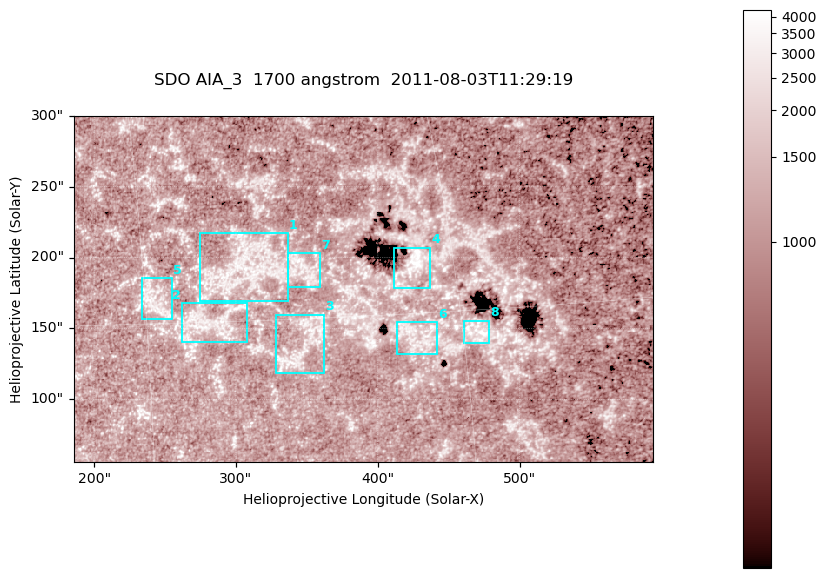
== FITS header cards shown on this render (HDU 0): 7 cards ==
TELESCOP= 'SDO     '           /
INSTRUME= 'AIA_3   '           /
WAVELNTH=                 1700 /
WAVEUNIT= 'angstrom'           /
DATE-OBS= '2011-08-03T11:29:19.712' /
CTYPE1  = 'HPLN-TAN'           /
CTYPE2  = 'HPLT-TAN'           /

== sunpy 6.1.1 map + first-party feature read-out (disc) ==
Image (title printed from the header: SDO AIA_3  1700 angstrom  2011-08-03T11:29:19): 666 x 399 px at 0.613 arcsec/px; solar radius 946 arcsec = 1543 px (partial field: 3.6% of the solar disc is inside the frame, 100% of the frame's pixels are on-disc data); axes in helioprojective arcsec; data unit not stated in the header (colour bar unlabelled)
Pointing: header CRPIX1/2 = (2049.23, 2048.32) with CRVAL1/2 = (0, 0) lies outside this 666 x 399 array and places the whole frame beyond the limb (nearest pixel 1.4 R_sun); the SolarSoft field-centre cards XCEN/YCEN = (389.7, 177.9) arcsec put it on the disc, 1948 arcsec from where CRPIX/CRVAL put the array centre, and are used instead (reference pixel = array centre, CRVAL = XCEN/YCEN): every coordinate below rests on XCEN/YCEN
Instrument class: DISC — disc imager (sunpy class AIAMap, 1700 A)
Bright regions (active regions / flare kernels): reference = the on-disc median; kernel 5 px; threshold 5 sigma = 1344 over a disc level ~1098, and >= 1.15x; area >= 265 px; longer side >= 5 px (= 3.1 arcsec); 8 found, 8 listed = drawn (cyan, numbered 1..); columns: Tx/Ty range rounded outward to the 2 arcsec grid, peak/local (2 s.f.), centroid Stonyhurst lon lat
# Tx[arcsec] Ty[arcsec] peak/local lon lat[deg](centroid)
1 274..338 168..218 3.3 +20 +17
2 262..308 140..168 3.2 +18 +15
3 328..362 118..160 3.1 +22 +14
4 410..438 178..208 6.1 +28 +17
5 232..256 156..186 3.3 +15 +16
6 412..442 132..154 3.6 +28 +14
7 336..360 178..204 3.2 +22 +17
8 460..480 138..156 5 +31 +14